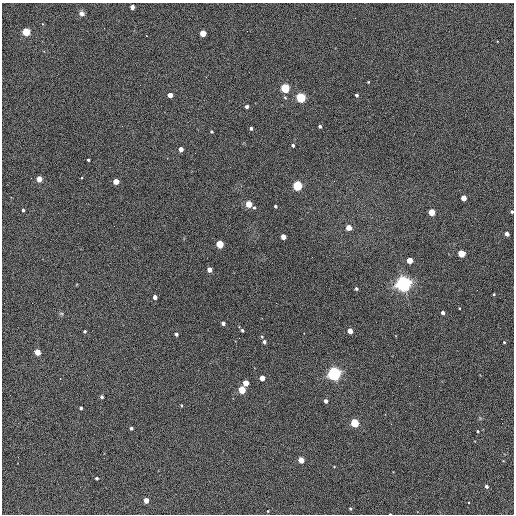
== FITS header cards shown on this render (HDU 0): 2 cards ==
NAXIS1  =                  512 / Axis length
NAXIS2  =                  512 / Axis length

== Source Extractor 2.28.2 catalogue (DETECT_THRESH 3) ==
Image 512 x 512 px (HDU 0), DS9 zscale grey, 1 PNG px = 1 image px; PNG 516 x 516 px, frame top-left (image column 1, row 512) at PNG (2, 3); no overlay
Background 455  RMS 22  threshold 67.5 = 3 sigma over >= 5 px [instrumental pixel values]
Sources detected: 72; all 72 listed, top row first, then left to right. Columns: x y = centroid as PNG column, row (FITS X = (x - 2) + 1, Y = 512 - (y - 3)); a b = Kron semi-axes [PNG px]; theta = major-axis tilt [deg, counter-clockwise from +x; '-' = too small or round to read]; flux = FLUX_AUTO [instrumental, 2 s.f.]
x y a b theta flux
132 7 4 4 - 9700
82 13 6 5 - 6300
26 32 4 4 - 93000
203 33 4 4 - 34000
147 36 3 2 - 1600
206 77 2 2 - 810
368 82 3 3 - 1100
285 88 4 4 - 160000
170 95 4 4 - 18000
356 95 3 3 - 2900
301 98 4 4 - 210000
247 107 3 3 - 4500
320 126 3 3 - 2600
251 128 3 3 - 3300
211 132 4 3 - 1600
293 145 3 3 - 2800
181 149 4 4 - 12000
88 160 3 3 - 2000
39 179 4 4 - 27000
116 182 4 4 - 23000
297 186 5 4 - 190000
464 198 4 4 - 22000
249 204 4 4 - 37000
275 206 3 3 - 2500
254 208 4 3 - 1900
23 210 3 3 - 2700
432 212 4 4 - 44000
512 212 4 3 - 2200
349 228 4 4 - 22000
507 234 4 3 - 7800
283 237 4 4 - 16000
220 244 4 4 - 73000
461 253 4 4 - 52000
312 257 2 2 - 720
409 260 4 4 - 28000
209 270 4 4 - 13000
403 284 6 5 - 930000
356 289 4 4 - 2700
494 294 3 2 - 1300
155 297 4 4 - 9100
276 303 2 2 - 650
459 308 3 2 - 950
61 313 6 4 -1 2000
443 313 4 3 - 5600
223 323 4 3 - 5800
242 330 4 4 - 2600
85 331 3 3 - 2000
350 331 4 4 - 18000
176 334 3 3 - 3700
264 342 5 4 - 4200
504 342 3 3 - 1400
37 352 4 4 - 27000
334 374 5 5 - 670000
60 378 2 2 - 880
262 378 4 4 - 19000
246 383 4 4 - 25000
242 390 4 4 - 67000
102 397 4 3 - 3600
326 401 4 3 - 6100
181 405 3 2 - 1300
81 408 3 3 - 2800
355 423 4 4 - 110000
502 423 2 2 - 800
131 428 3 3 - 3500
478 431 4 2 - 1300
301 460 4 4 - 29000
96 478 3 3 - 2400
486 486 4 3 - 3600
146 500 4 4 - 17000
468 502 3 3 - 2800
350 509 3 3 - 1600
268 511 3 2 - 990
At the frame edge (FLAGS 8, measured only in part): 1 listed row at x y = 512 212